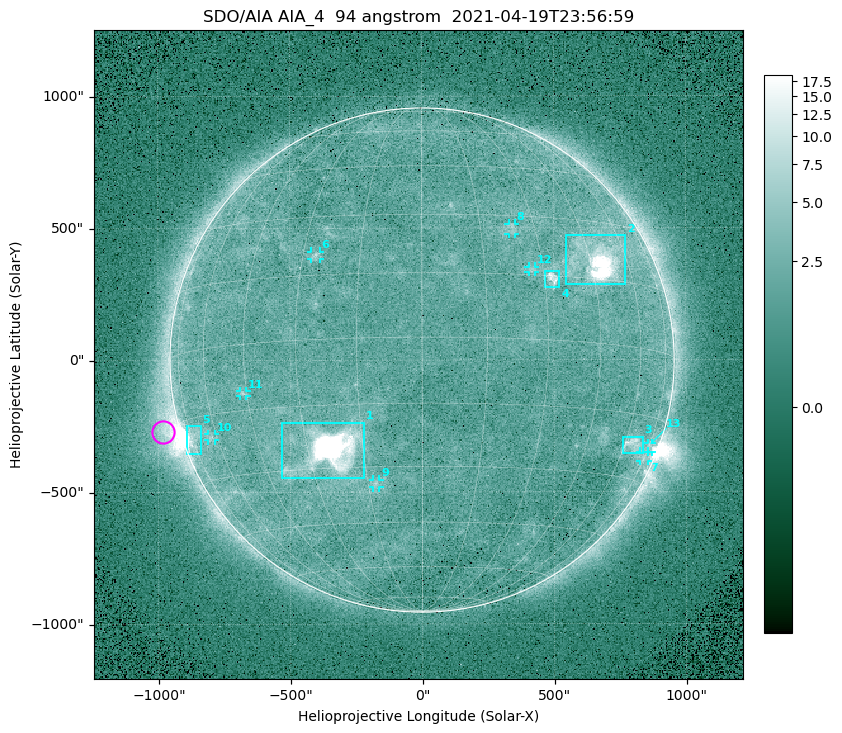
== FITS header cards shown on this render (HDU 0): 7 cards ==
TELESCOP= 'SDO/AIA '
INSTRUME= 'AIA_4   '
WAVELNTH=                   94
WAVEUNIT= 'angstrom'
DATE-OBS= '2021-04-19T23:56:59.12'
CTYPE1  = 'HPLN-TAN'
CTYPE2  = 'HPLT-TAN'

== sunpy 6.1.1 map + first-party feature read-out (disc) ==
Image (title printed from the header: SDO/AIA AIA_4  94 angstrom  2021-04-19T23:56:59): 512 x 512 px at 4.8 arcsec/px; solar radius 955 arcsec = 199 px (full disc in frame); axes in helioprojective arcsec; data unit not stated in the header (colour bar unlabelled)
Orientation: roll -0.138 deg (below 1 deg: not rotated)
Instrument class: DISC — disc imager (sunpy class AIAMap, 94 A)
Bright regions (active regions / flare kernels): reference = the median radial profile (limb darkening/brightening removed); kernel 5 px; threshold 5 sigma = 2.52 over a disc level ~1.78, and >= 1.15x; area >= 9 px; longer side >= 5 px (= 24 arcsec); searched inside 0.97 R_sun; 13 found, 13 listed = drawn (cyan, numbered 1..; 8 of them under ~33 arcsec drawn as corner ticks so the feature stays visible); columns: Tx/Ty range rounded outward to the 10 arcsec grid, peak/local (2 s.f.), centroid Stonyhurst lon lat
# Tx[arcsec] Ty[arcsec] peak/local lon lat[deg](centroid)
1 -540..-220 -450..-230 1310 -24 -26
2 540..770 280..470 47 +47 +20
3 760..840 -360..-290 4.3 +64 -22
4 460..520 270..340 6.3 +32 +14
5 -900..-840 -360..-250 6.3 -73 -19
6 -420..-380 380..410 3.2 -27 +20
7 820..860 -390..-350 2.4 +74 -24
8 330..360 470..520 2.8 +24 +27
9 -190..-160 -480..-450 3 -13 -34
10 -810..-780 -300..-280 2.7 -63 -20
11 -690..-660 -140..-110 3 -46 -11
12 400..430 330..360 2.7 +27 +16
13 850..870 -350..-310 2.7 +75 -22
Off-limb structures (1.02-1.3 R_sun): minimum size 50 px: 6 found; the strongest spans PA ~90..115 deg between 1.02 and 1.22 R_sun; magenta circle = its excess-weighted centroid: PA ~105 deg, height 1.07 R_sun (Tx ~-980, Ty ~-270 arcsec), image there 4.9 x the reference